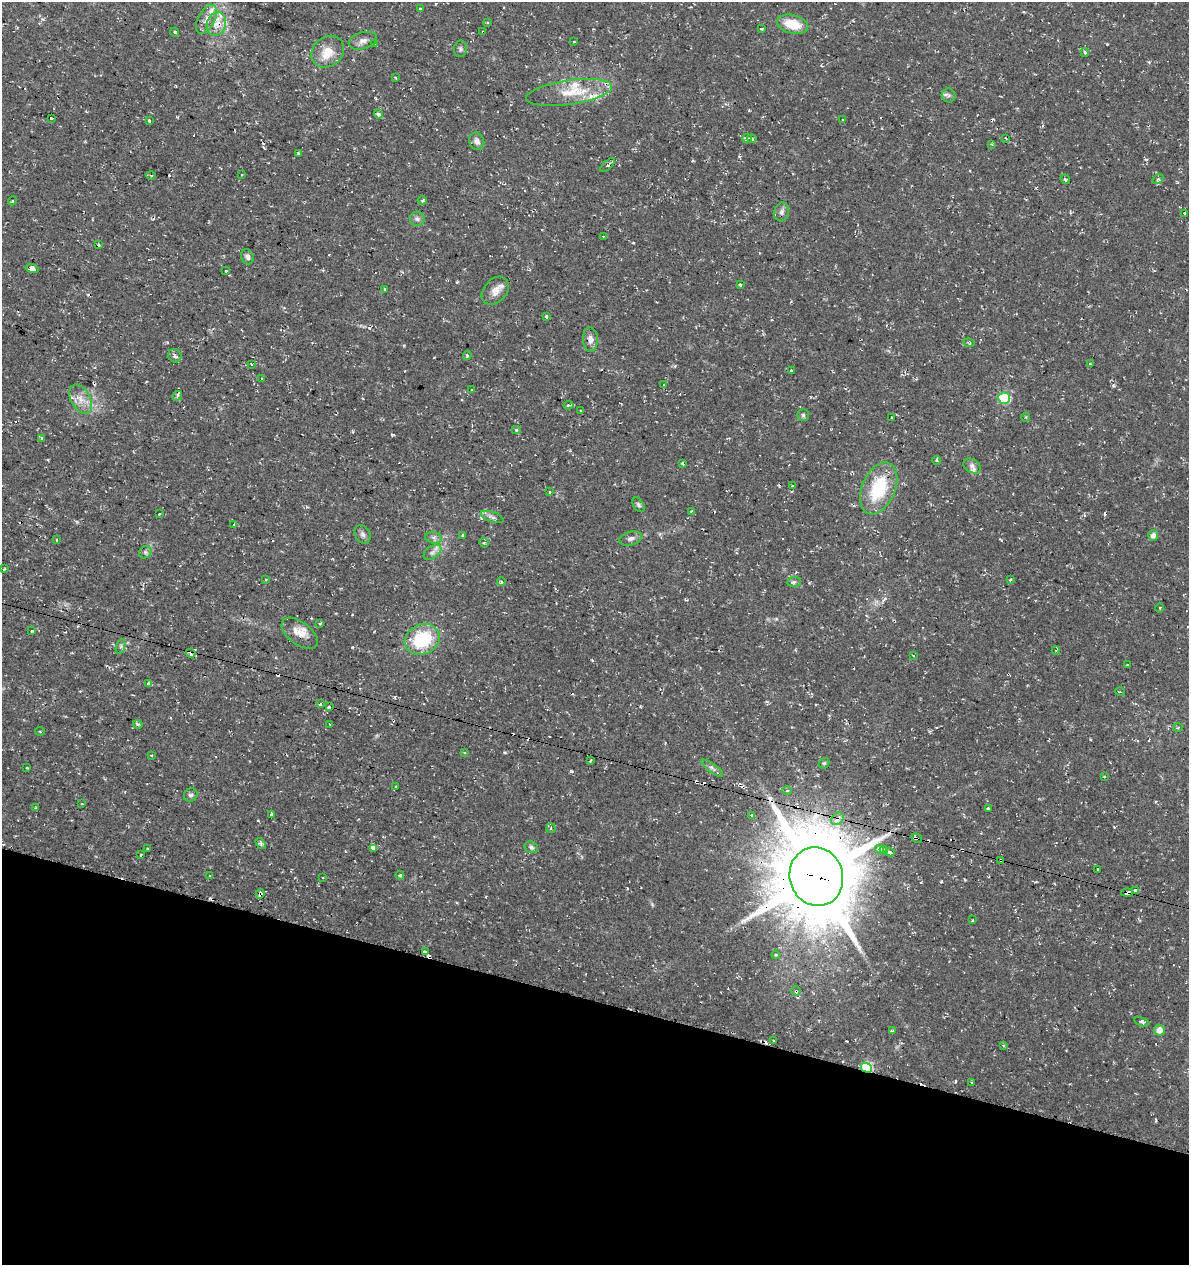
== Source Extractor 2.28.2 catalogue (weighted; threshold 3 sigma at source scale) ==
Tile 15 of 4 x 4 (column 3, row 4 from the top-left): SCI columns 2655-3841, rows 1-1263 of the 5249 x 5063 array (HDU 1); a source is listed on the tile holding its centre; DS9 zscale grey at full resolution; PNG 1191 x 1267 px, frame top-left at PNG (2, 2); each listed source drawn as its Kron ellipse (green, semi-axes under 4 px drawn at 4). Shown black and unused: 21% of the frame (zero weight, under 2 of 3 exposures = <1% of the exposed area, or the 3 px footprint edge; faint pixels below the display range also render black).
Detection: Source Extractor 2.28.2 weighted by HDU 2 'WHT'; one run over the whole footprint, this tile lists its part. Background 0.0333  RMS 0.0042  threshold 0.0187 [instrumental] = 3 sigma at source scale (4.5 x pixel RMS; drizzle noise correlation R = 1.50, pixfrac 1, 0.0396/0.0396 arcsec/px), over >= 5 px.
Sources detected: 197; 34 cosmic-ray / hot-pixel residue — neither listed nor drawn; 8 inside a brighter listed object's ellipse — not listed separately; the other 155 listed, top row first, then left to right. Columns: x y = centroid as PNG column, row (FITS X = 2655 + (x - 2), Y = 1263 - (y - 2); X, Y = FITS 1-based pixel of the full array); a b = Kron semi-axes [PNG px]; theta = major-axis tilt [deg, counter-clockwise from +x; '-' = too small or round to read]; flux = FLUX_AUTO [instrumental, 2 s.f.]
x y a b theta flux
421 9 3 3 - 4.1
206 19 16 8 61 3.3
487 23 3 3 - 0.7
216 24 12 9 70 4
792 24 16 9 -14 11
761 29 3 3 - 1
175 32 4 4 - 0.56
483 32 2 2 - 0.38
363 41 14 8 16 2.5
574 42 3 3 - 0.52
375 44 3 3 - 2.4
460 49 8 6 81 0.98
328 52 17 14 39 6.9
1085 52 4 4 - 0.94
395 77 3 3 - 0.84
569 92 43 12 8 12
949 95 7 7 - 1.1
378 114 5 4 - 0.82
51 118 3 3 - 1.1
149 120 3 3 - 1.2
843 120 3 3 - 0.65
747 138 5 3 - 1.3
1006 138 3 2 - 0.38
752 139 5 3 - 2.9
477 141 9 7 -67 1.9
992 144 3 3 - 0.7
298 153 4 4 - 0.42
608 165 9 4 43 0.79
151 175 5 3 - 0.48
241 175 3 2 - 0.5
1065 179 5 4 - 0.67
1158 179 6 3 32 0.58
13 201 5 3 - 0.7
422 201 4 4 - 0.63
782 212 9 7 75 1.5
1185 214 3 3 - 1.8
417 219 7 7 - 1.3
603 236 4 2 - 0.33
99 245 4 2 - 0.44
247 257 8 6 -67 1.4
32 268 7 3 -16 79
226 271 3 3 - 0.83
740 285 3 2 - 0.52
384 289 3 3 - 0.92
495 291 16 11 48 4
546 317 3 3 - 0.97
590 339 12 7 -86 2.3
969 343 5 3 - 0.54
175 356 7 6 - 1.2
467 356 4 4 - 0.5
251 364 3 2 - 0.33
1090 364 4 2 - 0.34
791 371 3 3 - 1.9
261 378 3 2 - 0.38
663 384 3 3 - 0.84
472 390 2 2 - 0.37
177 396 5 4 - 0.68
1004 398 6 5 - 28
81 399 16 10 -61 4.3
568 405 5 2 - 1
581 410 3 2 - 0.52
803 415 5 5 - 0.7
891 417 3 3 - 1.9
1026 417 5 3 - 0.39
516 430 4 4 - 0.53
42 438 3 3 - 1.9
937 460 4 3 - 0.64
682 463 3 3 - 1.7
972 466 9 6 -32 1.7
792 486 2 2 - 0.44
879 488 27 16 66 22
550 492 3 3 - 1.4
638 505 8 5 -57 0.87
691 511 3 2 - 0.57
159 514 3 2 - 0.39
492 517 12 5 -19 1.6
234 525 3 3 - 1.4
363 534 10 7 -57 1.3
463 535 3 3 - 2.7
1153 535 5 5 - 1.9
434 538 9 5 -8 1.3
631 538 12 6 14 1.6
57 540 4 3 - 0.42
484 543 5 4 - 0.48
145 552 7 5 46 0.94
432 552 10 6 37 1.5
4 569 3 2 - 0.51
265 580 4 3 - 0.48
1010 580 3 3 - 0.42
501 582 4 3 - 0.74
794 582 7 5 5 1.1
1160 608 5 3 - 0.55
320 624 4 3 - 0.43
31 631 3 2 - 0.69
300 633 21 11 -38 5
422 639 18 15 25 23
121 647 8 3 71 0.75
1056 650 4 2 - 0.42
191 653 5 3 - 4.5
913 656 3 2 - 0.68
1127 665 3 3 - 2.7
149 684 4 3 - 8
1120 692 5 3 - 0.35
320 704 4 3 - 2.4
329 707 3 2 - 1.2
138 724 5 4 - 0.73
330 724 3 2 - 0.34
1178 728 5 3 - 0.43
40 731 5 3 - 0.33
464 753 3 3 - 0.76
152 755 3 3 - 0.69
590 761 3 3 - 0.45
824 763 6 4 43 0.63
26 768 2 2 - 0.38
712 768 13 4 -36 1.4
1104 776 3 2 - 0.42
395 787 3 2 - 0.54
787 791 5 3 - 0.5
191 795 7 6 - 1.2
82 804 3 2 - 0.35
35 808 3 3 - 0.48
988 809 4 3 - 2.9
271 815 3 3 - 1.2
751 815 4 3 - 4.9
837 819 7 5 49 3.2
551 828 5 4 - 0.86
917 838 5 4 - 1.8
261 843 6 4 -56 0.8
531 847 7 5 -31 0.9
373 848 4 4 - 2.6
148 849 3 3 - 1.3
880 849 4 3 - 17
884 850 4 3 - 5.5
890 852 4 3 - 4.1
141 855 4 2 - 0.65
1001 860 4 3 - 0.57
1097 869 3 2 - 0.42
400 875 4 3 - 1.3
210 876 4 3 - 0.44
323 877 3 2 - 0.44
816 877 30 26 -73 4400
1135 890 3 3 - 1.7
1127 893 6 3 4 3.6
260 894 4 4 - 12
973 920 3 2 - 0.59
425 952 4 3 - 13
776 955 4 4 - 0.54
796 991 5 5 - 0.71
1142 1022 8 4 -19 0.87
1159 1030 5 5 - 4.1
892 1031 3 3 - 0.64
774 1040 3 2 - 0.55
1003 1045 3 3 - 0.69
866 1068 6 5 - 42
971 1082 3 2 - 0.67
Overlapping masked pixels (flux is a lower limit): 12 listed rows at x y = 216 24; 483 32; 191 653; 149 684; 837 819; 917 838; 1001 860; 816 877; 1127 893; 260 894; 796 991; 866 1068
Unlisted compact peaks at least as high as the median listed source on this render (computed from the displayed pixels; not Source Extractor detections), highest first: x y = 941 881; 572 771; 352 647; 1113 386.